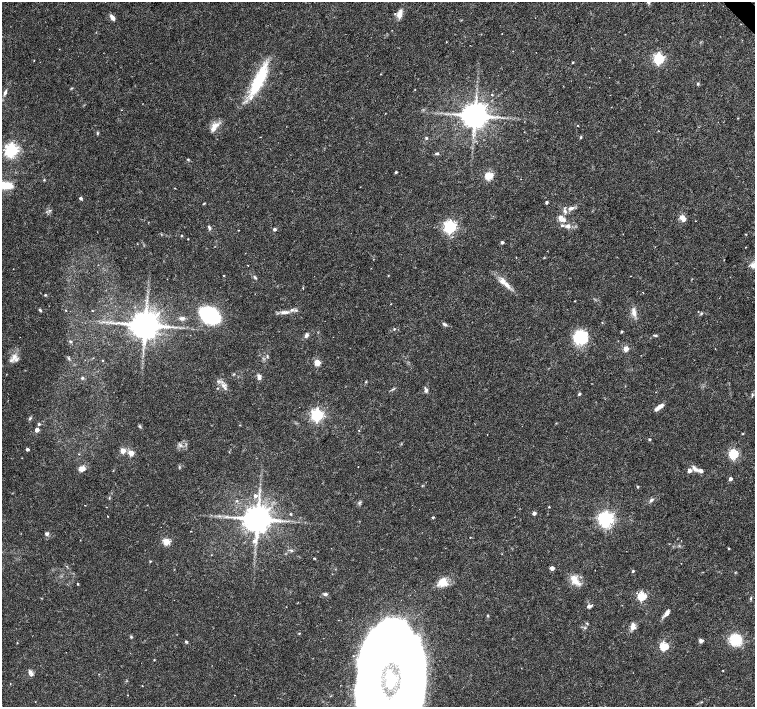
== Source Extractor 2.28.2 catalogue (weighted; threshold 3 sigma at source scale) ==
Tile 10 of 4 x 4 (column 2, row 3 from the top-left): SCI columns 1514-3018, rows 1624-3032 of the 6027 x 6001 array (HDU 1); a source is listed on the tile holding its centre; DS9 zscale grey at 2 x 2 block average (1 PNG px = mean of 2 x 2 image px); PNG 757 x 709 px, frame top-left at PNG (2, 2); no overlay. Shown black and unused: <1% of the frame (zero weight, under 3 of 6 exposures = <1% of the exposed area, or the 3 px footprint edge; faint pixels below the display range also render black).
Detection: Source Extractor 2.28.2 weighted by HDU 2 'WHT'; one run over the whole footprint, this tile lists its part. Background 0.0188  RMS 0.0016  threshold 0.00671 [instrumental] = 3 sigma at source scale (4.09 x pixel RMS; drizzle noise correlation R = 1.36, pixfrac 0.8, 0.0396/0.0396 arcsec/px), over >= 5 px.
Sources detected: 162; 1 cosmic-ray / hot-pixel residue — not listed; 8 inside a brighter listed object's ellipse — not listed separately; the other 153 listed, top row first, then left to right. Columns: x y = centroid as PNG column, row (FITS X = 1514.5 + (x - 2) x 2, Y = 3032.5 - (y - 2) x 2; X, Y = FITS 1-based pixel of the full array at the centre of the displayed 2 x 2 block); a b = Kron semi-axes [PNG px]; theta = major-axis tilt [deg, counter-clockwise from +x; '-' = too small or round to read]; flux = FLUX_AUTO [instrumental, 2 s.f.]
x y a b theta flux
400 14 12 6 77 2.6
112 17 7 4 -51 1.7
446 42 2 2 - 0.17
659 59 4 4 - 57
34 60 2 2 - 0.12
573 62 3 2 - 0.29
381 74 2 2 - 0.18
259 81 45 10 64 18
698 84 4 3 - 0.42
72 88 4 2 - 0.27
415 90 2 2 - 0.19
5 92 6 4 67 1.1
492 95 2 2 - 0.3
121 110 2 2 - 0.13
474 116 6 6 - 630
215 126 13 7 26 2.8
578 126 2 2 - 0.22
97 133 4 2 - 0.34
581 137 3 3 - 0.45
426 138 3 3 - 0.42
11 150 4 4 - 110
437 153 5 3 - 0.52
188 159 3 3 - 0.33
396 172 3 2 - 0.54
489 176 3 3 - 22
44 180 3 3 - 0.28
4 185 20 7 -6 8.6
80 198 3 3 - 0.89
546 202 3 2 - 0.73
204 203 4 2 - 0.24
571 208 9 4 16 1.6
683 218 9 6 -38 2.2
563 219 8 5 2 1.7
568 226 7 5 8 1.5
209 227 7 3 -68 0.66
450 227 4 4 - 88
274 229 3 3 - 0.93
238 230 2 2 - 0.16
746 234 3 2 - 0.2
182 236 3 2 - 0.24
188 239 2 2 - 0.15
502 242 3 2 - 0.85
137 244 2 2 - 0.15
745 247 2 2 - 0.19
248 265 2 2 - 0.32
13 269 2 2 - 0.12
224 276 2 2 - 0.19
388 276 2 2 - 0.22
255 277 6 2 -45 0.5
506 285 13 5 -47 2.6
45 295 2 2 - 0.33
575 301 2 2 - 0.19
40 310 4 3 - 0.49
66 310 2 2 - 0.19
296 310 4 2 - 0.38
92 311 2 2 - 0.17
284 312 13 4 1 1.9
634 312 14 5 -81 2.1
701 313 4 3 - 0.36
209 315 15 9 -27 56
182 318 6 4 -4 1.1
445 324 7 3 -21 0.77
145 325 7 6 - 830
394 329 3 2 - 0.34
621 332 3 3 - 0.47
306 335 6 4 69 0.98
655 335 5 3 - 0.48
580 338 13 12 - 18
70 341 4 3 - 0.36
626 349 3 3 - 6.4
267 356 5 3 - 0.38
14 357 12 5 54 2.2
68 358 3 3 - 0.4
102 360 2 2 - 0.18
317 363 3 3 - 11
234 374 3 2 - 0.27
259 377 6 4 -81 1.3
82 378 4 3 - 0.53
366 382 3 3 - 0.28
223 386 6 3 -52 1.2
217 388 2 2 - 0.21
426 390 6 4 61 0.77
579 394 3 3 - 0.65
752 395 5 3 - 0.46
659 407 10 4 37 2.9
317 415 4 4 - 76
30 418 5 3 - 0.52
39 424 4 3 - 0.47
140 427 4 2 - 0.32
37 430 3 3 - 2.7
359 430 2 2 - 0.23
743 434 3 3 - 0.25
649 439 3 2 - 0.48
180 445 6 3 -36 0.85
27 449 2 2 - 1
123 451 3 3 - 6.3
131 453 3 3 - 7.8
79 454 3 2 - 0.18
733 454 4 3 - 36
179 467 3 3 - 0.33
82 469 8 6 27 1.9
695 469 11 5 -39 1.9
689 471 3 3 - 2.8
730 479 3 2 - 1.6
638 487 3 3 - 0.34
255 496 3 3 - 1.1
109 498 3 3 - 0.28
651 500 6 4 46 0.86
360 502 6 2 30 0.39
549 507 2 2 - 0.28
534 513 3 3 - 1.9
291 514 4 3 - 0.3
107 516 2 2 - 0.24
226 517 6 2 15 0.48
233 517 4 2 - 0.48
433 517 3 2 - 0.45
257 519 6 6 - 780
606 519 4 4 - 140
190 531 2 2 - 0.14
47 534 5 4 - 0.88
470 537 2 2 - 0.19
166 541 3 3 - 15
254 541 7 5 31 1.4
729 548 2 2 - 0.31
291 550 6 2 -19 0.46
314 558 3 2 - 0.23
150 561 3 2 - 0.3
552 568 3 3 - 2.8
633 571 3 3 - 0.45
575 580 17 8 -54 4.2
443 582 11 11 - 4.1
78 584 2 2 - 0.35
325 594 5 4 - 0.78
642 596 3 3 - 27
751 598 5 2 - 0.39
589 606 5 4 - 1.1
667 613 10 4 56 1.7
633 626 8 6 -88 1.9
585 628 3 3 - 0.35
299 633 3 2 - 0.23
131 637 4 3 - 0.36
736 640 14 13 - 8.5
701 641 5 4 - 1.1
186 642 4 3 - 0.47
17 643 2 2 - 0.22
387 646 75 55 -49 310
664 646 3 3 - 24
154 660 3 2 - 0.25
723 670 2 2 - 0.19
30 673 9 5 -62 1.1
99 674 2 2 - 0.13
10 683 2 2 - 0.15
701 702 4 2 - 0.24
Isophote crosses this tile's border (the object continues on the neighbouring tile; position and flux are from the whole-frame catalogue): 2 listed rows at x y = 4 185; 387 646
Diffuse or blended objects may show on this block-average render without a row.